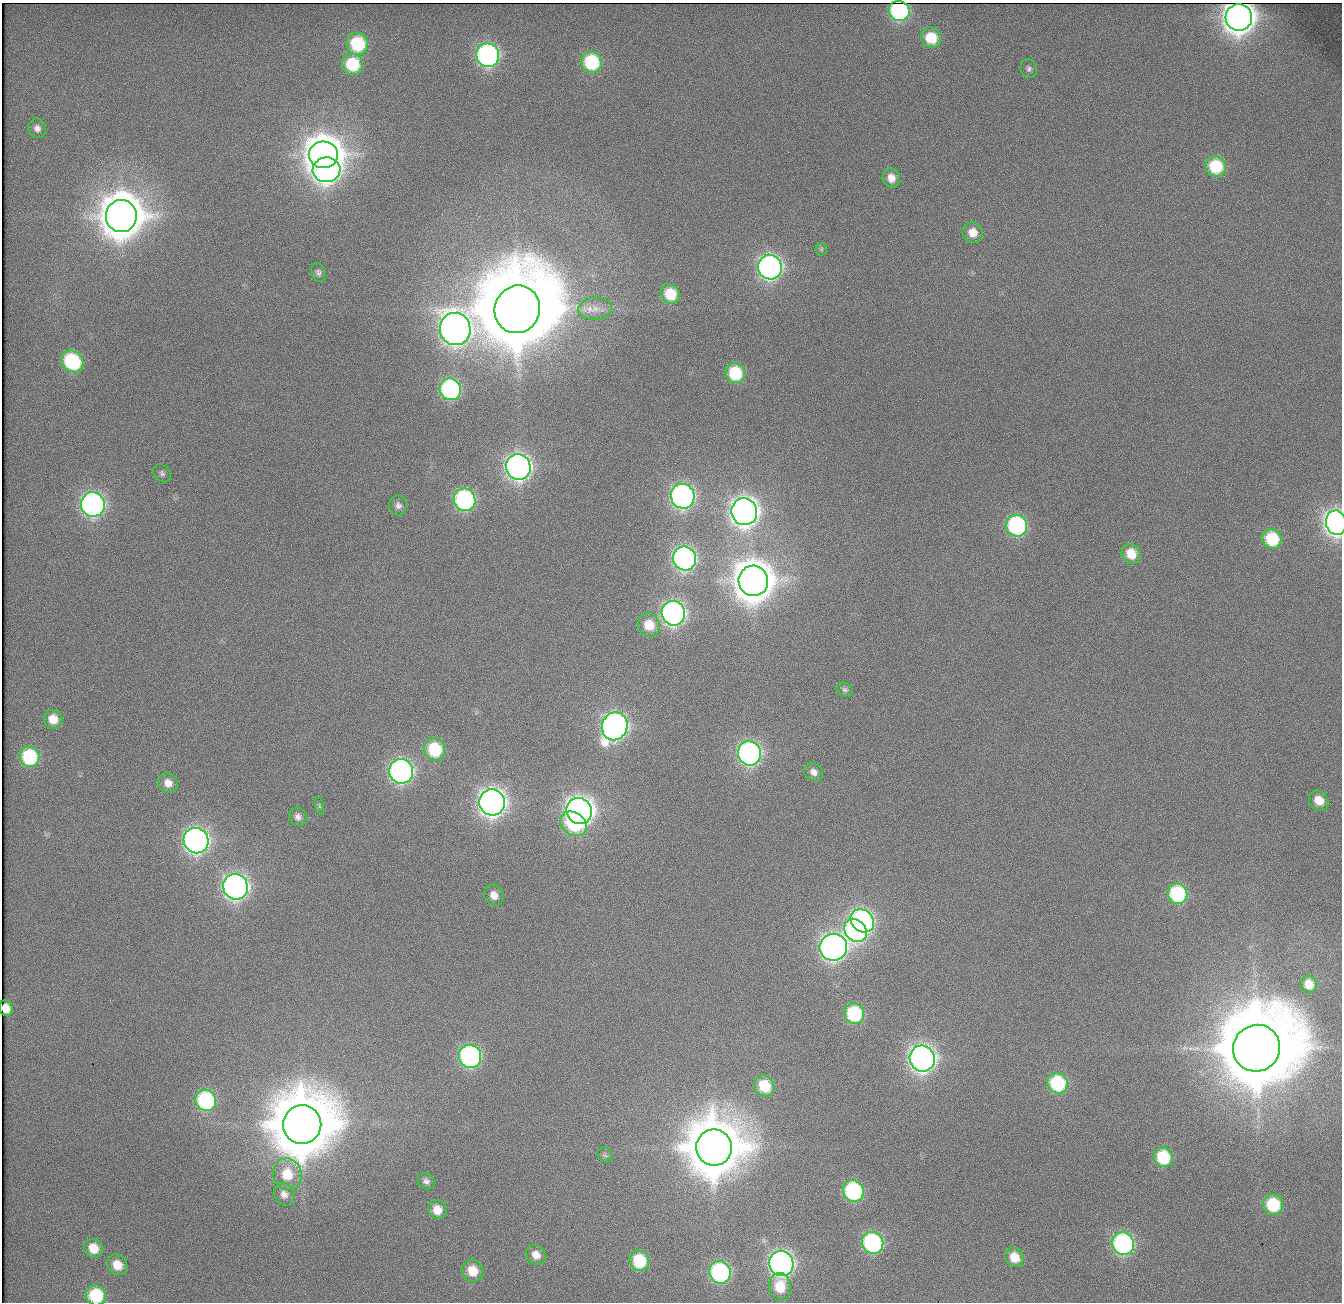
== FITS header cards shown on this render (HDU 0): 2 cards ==
NAXIS1  =                 1340          /
NAXIS2  =                 1300          /

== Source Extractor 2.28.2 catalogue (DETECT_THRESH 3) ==
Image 1340 x 1300 px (HDU 0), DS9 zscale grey, 1 PNG px = 1 image px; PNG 1344 x 1304 px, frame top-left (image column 1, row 1300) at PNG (2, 3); each listed source drawn as its Kron ellipse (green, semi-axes under 4 px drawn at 4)
Background 154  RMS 5.4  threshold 16.2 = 3 sigma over >= 5 px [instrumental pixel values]
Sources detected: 93; all 93 listed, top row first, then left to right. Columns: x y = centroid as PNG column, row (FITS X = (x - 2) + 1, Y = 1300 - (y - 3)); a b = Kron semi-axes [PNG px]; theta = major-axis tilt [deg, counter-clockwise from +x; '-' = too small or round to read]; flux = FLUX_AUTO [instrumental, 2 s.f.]
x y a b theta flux
899 11 10 10 - 6.6e+04
1239 17 13 13 - 5.7e+05
931 38 10 9 - 1.3e+04
357 44 11 10 - 2.9e+04
488 55 12 11 - 1.3e+05
591 62 11 10 - 3.2e+04
352 64 11 10 - 2.1e+04
1029 69 9 8 - 1.3e+03
37 128 10 9 - 2.1e+03
323 155 14 13 - 1.0e+06
1216 166 10 10 - 2.3e+04
326 170 14 12 7 2.5e+05
891 178 10 8 -66 3.7e+03
121 216 16 15 - 1.5e+06
973 232 10 10 - 5.4e+03
821 249 6 6 - 7.6e+02
770 267 12 12 - 1.8e+05
318 272 10 7 -68 1.2e+03
670 294 10 9 - 1.3e+04
517 309 24 22 67 6.8e+06
595 309 17 11 4 4.9e+03
455 329 16 15 - 4.0e+05
72 361 12 10 -43 3.8e+04
735 373 10 9 - 2.1e+04
450 389 11 10 - 7.2e+04
518 467 13 12 - 2.5e+05
162 473 10 8 -46 1.4e+03
683 496 12 11 - 1.6e+05
465 500 11 10 - 8.0e+04
93 504 12 12 - 1.6e+05
398 505 10 9 - 1.7e+03
744 512 13 13 - 3.8e+05
1336 523 12 10 -80 2.5e+05
1017 526 11 10 - 6.7e+04
1272 539 10 9 - 2.1e+04
1131 554 10 9 - 7.5e+03
684 558 12 11 - 1.6e+05
753 581 15 14 - 1.2e+06
673 613 12 11 - 1.9e+05
649 625 12 11 - 7.5e+03
845 690 8 6 -24 9.6e+02
53 719 9 9 - 5.9e+03
615 726 14 12 70 2.3e+05
435 749 11 10 - 2.3e+04
749 753 12 11 - 1.6e+05
30 757 10 10 - 3.2e+04
401 771 12 12 - 1.7e+05
814 772 10 8 -36 2.4e+03
168 783 10 9 - 3.7e+03
1319 800 11 9 -41 5.9e+03
492 802 13 12 - 3.6e+05
319 806 8 3 -77 5.1e+02
579 811 13 12 - 3.8e+05
298 817 9 9 - 1.8e+03
573 824 14 11 -36 2.1e+04
196 841 13 12 - 2.2e+05
236 887 13 12 - 2.4e+05
1177 894 10 9 - 4.0e+04
494 895 11 9 -56 3.1e+03
862 921 13 10 -44 1.3e+05
856 930 13 10 -48 1.0e+05
833 947 14 13 - 2.7e+05
1309 984 9 7 -58 4.9e+03
6 1008 8 6 -67 4.9e+03
854 1014 10 9 - 3.5e+04
1256 1048 24 23 - 6.2e+06
470 1056 12 11 - 1.0e+05
922 1058 13 12 - 2.9e+05
1058 1083 10 10 - 3.5e+04
764 1086 11 9 -55 1.3e+04
206 1100 11 10 - 5.2e+04
302 1125 19 19 - 4.0e+06
714 1147 18 18 - 3.0e+06
605 1155 8 7 - 8.3e+02
1163 1157 10 9 - 2.2e+04
287 1174 16 14 -74 1.1e+04
426 1181 9 7 -39 1.5e+03
853 1191 11 10 - 5.4e+04
284 1194 12 10 -66 2.7e+03
1273 1204 10 10 - 2.1e+04
437 1210 10 9 - 5.4e+03
873 1243 11 10 - 7.0e+04
1123 1244 11 11 - 9.6e+04
93 1248 10 9 - 6.6e+03
536 1255 11 9 -46 3.8e+03
1014 1257 10 9 - 7.1e+03
639 1261 10 9 - 2.1e+04
781 1263 13 12 - 2.2e+05
117 1265 11 9 -48 6.3e+03
473 1271 11 10 - 8.1e+03
720 1272 11 10 - 7.7e+04
780 1287 14 11 -83 9.8e+03
96 1295 10 10 - 2.5e+04
At the frame edge (FLAGS 8, measured only in part): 3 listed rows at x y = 1336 523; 6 1008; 96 1295